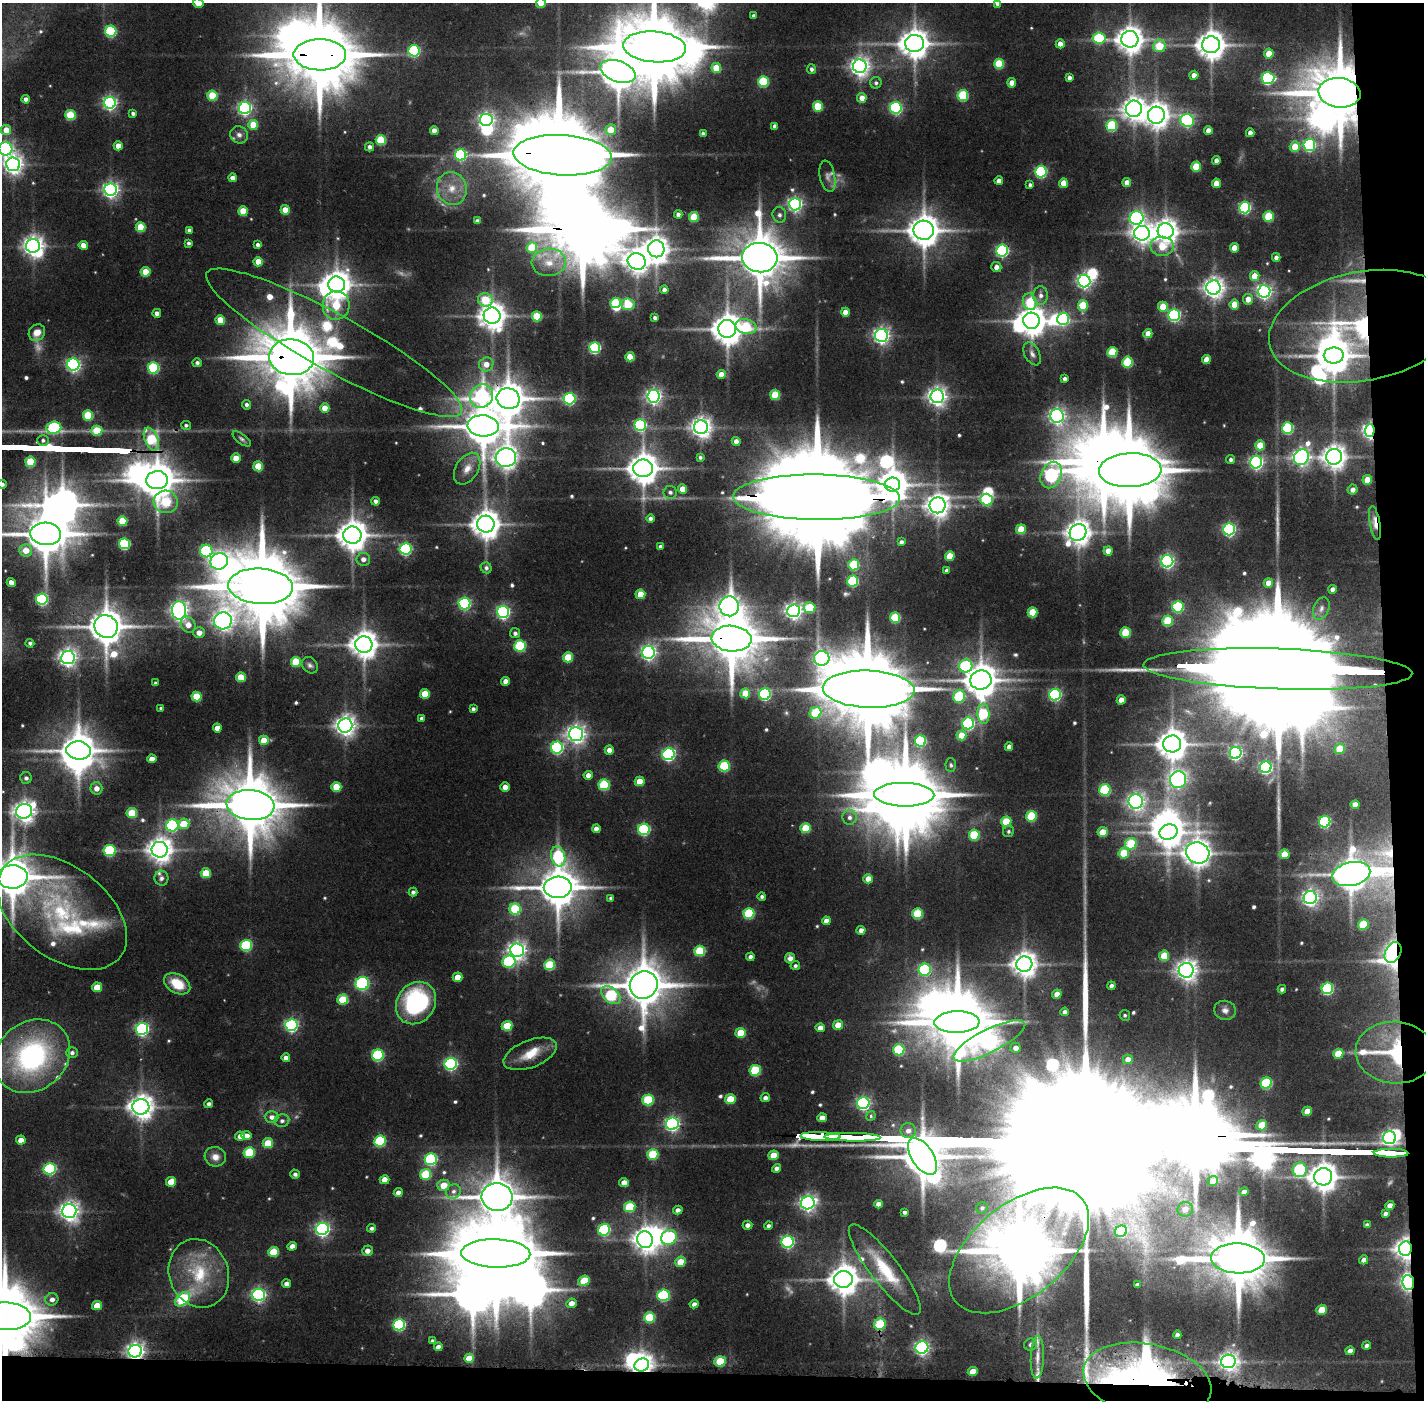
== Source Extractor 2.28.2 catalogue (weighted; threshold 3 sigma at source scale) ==
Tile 9 of 3 x 3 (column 3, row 3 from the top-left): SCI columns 2845-4266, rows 33-1430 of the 4268 x 4257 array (HDU 1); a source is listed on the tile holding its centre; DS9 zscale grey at full resolution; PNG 1426 x 1402 px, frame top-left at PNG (2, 3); each listed source drawn as its Kron ellipse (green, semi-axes under 4 px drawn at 4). Shown black and unused: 5% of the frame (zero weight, under 2 of 3 exposures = <1% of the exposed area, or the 3 px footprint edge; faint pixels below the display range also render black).
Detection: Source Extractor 2.28.2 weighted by HDU 2 'WHT'; one run over the whole footprint, this tile lists its part. Background 0.131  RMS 0.0089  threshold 0.0401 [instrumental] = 3 sigma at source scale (4.5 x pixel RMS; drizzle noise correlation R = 1.50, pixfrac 1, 0.05/0.05 arcsec/px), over >= 5 px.
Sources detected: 621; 11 too faint to see at this stretch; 42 inside a brighter object's white glare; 2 long thin detections or spike segments (spike, bleed or trail) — neither listed nor drawn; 18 inside a brighter listed object's ellipse — not listed separately; of the other 548, all 500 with FLUX_AUTO >= 2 (the completeness limit of this list) listed and drawn (48 fainter detections not listed), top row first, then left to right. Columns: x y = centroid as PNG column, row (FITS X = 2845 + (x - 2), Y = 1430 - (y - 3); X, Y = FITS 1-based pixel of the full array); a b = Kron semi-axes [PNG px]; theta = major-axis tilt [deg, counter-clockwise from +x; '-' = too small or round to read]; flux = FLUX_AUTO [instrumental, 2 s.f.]
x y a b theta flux
198 3 5 4 - 13
541 3 5 4 - 24
997 3 4 4 - 4.5
753 16 4 3 - 2.6
111 31 5 5 - 93
1099 38 6 5 - 71
1130 39 8 8 - 1300
914 43 9 8 - 1600
1060 44 4 4 - 8.8
1211 45 9 8 - 1500
1159 46 6 6 - 30
655 47 31 15 -4 11000
414 51 6 5 - 130
1269 54 5 4 - 19
320 55 26 15 0 9500
999 64 5 5 - 50
860 66 7 7 - 570
716 68 5 5 - 27
811 69 5 4 - 2.7
618 71 18 10 -18 2700
1194 75 4 4 - 7.6
1069 78 4 4 - 4.1
1268 78 6 6 - 140
763 82 5 5 - 68
876 83 6 6 - 2.6
1012 83 4 4 - 11
1339 93 21 14 -6 7200
963 95 5 5 - 73
212 96 5 5 - 43
862 98 5 4 - 8.9
26 99 4 4 - 5.4
110 103 6 6 - 250
818 106 5 5 - 41
245 108 6 6 - 240
896 108 6 6 - 170
1134 109 8 8 - 870
133 113 4 4 - 3.2
70 115 5 5 - 50
1156 115 8 8 - 1100
486 120 6 6 - 310
1187 120 7 6 - 160
253 125 5 5 - 26
775 126 4 4 - 3.8
1112 126 5 5 - 74
6 130 5 5 - 14
434 130 4 4 - 7
611 130 5 5 - 16
1208 130 4 4 - 7.7
1250 133 4 4 - 6.1
703 134 4 3 - 2.8
239 135 9 8 - 4.8
381 140 5 5 - 50
1309 145 6 6 - 130
118 146 4 4 - 11
370 147 4 4 - 3.8
1295 147 5 5 - 22
6 149 7 6 - 220
461 155 6 5 - 110
563 155 49 20 -3 23000
1216 160 4 4 - 4.9
13 164 7 7 - 570
1196 167 5 5 - 32
1041 172 6 5 - 130
827 176 16 7 -78 5.3
232 178 4 4 - 6
999 181 4 4 - 6.6
1063 183 5 4 - 14
1127 183 4 4 - 9.8
1216 183 5 4 - 14
1030 185 4 3 - 2.4
452 188 16 14 -74 18
111 190 6 6 - 360
795 204 6 6 - 300
1245 207 6 5 - 150
285 210 4 4 - 17
243 211 5 4 - 24
678 215 4 4 - 4.3
779 215 8 6 -75 3.3
694 217 5 5 - 36
1268 217 5 5 - 49
1137 218 7 6 - 220
477 221 4 4 - 3.8
141 227 5 5 - 31
189 230 4 4 - 3.7
924 230 10 9 - 1900
1166 231 8 7 - 960
1142 233 8 7 - 660
189 243 4 3 - 2.3
83 245 4 4 - 11
258 245 4 4 - 3.2
33 246 7 7 - 650
1162 246 11 9 0 24
532 247 5 5 - 37
1234 248 4 4 - 13
656 249 8 8 - 1100
1002 251 6 6 - 180
1276 257 4 4 - 4.2
760 258 18 14 -6 5100
637 261 9 8 - 950
258 262 5 4 - 15
549 262 17 13 5 18
996 267 5 5 - 5.9
145 272 5 5 - 23
1255 276 5 4 - 18
1084 281 6 6 - 290
337 285 8 8 - 1300
1214 288 7 7 - 700
664 290 4 4 - 4.4
1264 291 6 6 - 330
1041 295 9 7 90 5.2
1248 299 5 5 - 9.3
485 300 7 6 - 38
1030 302 8 6 -70 46
615 303 5 5 - 50
628 304 7 6 - 44
336 305 14 13 - 44
1083 305 5 5 - 36
1234 305 5 4 - 17
1163 307 5 5 - 24
845 312 4 4 - 12
157 313 4 4 - 4.5
1174 315 6 6 - 170
492 316 8 8 - 1200
537 316 5 5 - 38
655 318 4 3 - 2.9
1063 319 6 5 - 140
220 320 5 5 - 22
1031 321 8 8 - 1400
746 326 11 7 -13 46
1363 326 95 54 11 240
727 329 9 9 - 1800
37 332 9 7 47 11
1148 334 4 4 - 14
881 335 6 6 - 360
334 343 145 28 -29 220
595 348 5 5 - 120
1112 352 5 5 - 47
1032 354 12 7 -63 4.7
1334 355 10 8 0 2000
292 357 22 18 -6 7700
630 357 4 4 - 18
1206 359 5 4 - 12
1127 362 5 5 - 58
197 363 5 4 - 3.2
486 364 7 6 - 9.9
73 365 6 6 - 260
153 368 5 5 - 99
721 374 4 4 - 9.4
1065 379 4 4 - 3
775 395 5 5 - 36
482 396 12 11 - 190
654 396 6 6 - 360
937 396 7 7 - 570
508 398 11 10 - 2400
569 399 6 5 - 150
246 405 5 4 - 2.9
325 408 5 4 - 13
88 415 5 5 - 47
1057 416 7 6 - 350
186 425 5 4 - 2.3
640 425 6 6 - 130
483 426 15 10 -4 3300
701 427 7 7 - 670
54 428 7 6 - 120
1288 428 6 5 - 92
1370 430 6 5 - 380
97 431 5 5 - 33
151 439 12 6 -67 63
242 439 11 5 -37 2.5
43 440 6 5 - 2.6
736 441 4 4 - 5.3
1260 445 5 5 - 19
700 457 4 4 - 2.2
1301 457 8 7 - 420
1334 457 8 8 - 930
236 458 5 4 - 18
506 458 10 9 - 780
1231 460 4 4 - 3
30 462 5 5 - 44
1256 462 6 6 - 230
258 466 5 5 - 25
467 468 17 11 58 12
643 468 10 8 0 1800
1130 470 31 17 2 11000
1051 475 14 10 66 170
157 480 11 9 7 2600
1367 480 5 4 - 16
2 484 4 4 - 3.6
893 485 7 7 - 1600
683 489 4 4 - 14
1353 490 5 5 - 5.3
670 492 7 6 - 3.1
816 497 83 23 -1 40000
987 500 6 5 - 80
376 501 4 4 - 3.5
166 502 12 11 - 59
938 505 8 8 - 910
650 518 4 4 - 3.6
122 521 5 5 - 30
1375 523 17 5 -80 9.7
486 524 8 8 - 1500
1021 529 5 5 - 26
1229 529 6 5 - 200
1078 532 9 8 - 1100
46 534 15 11 -6 3700
352 535 9 8 - 1700
901 542 4 4 - 3.5
124 544 5 5 - 96
660 546 4 3 - 2.6
406 549 6 6 - 170
26 550 6 6 - 14
206 551 6 6 - 110
1108 551 4 4 - 9.7
950 556 5 5 - 21
363 559 7 6 - 5.5
219 561 9 8 - 440
1167 561 6 6 - 250
854 565 5 5 - 57
486 568 6 5 - 3
947 571 4 4 - 3.4
853 581 5 5 - 75
11 583 4 4 - 7.4
1268 583 5 4 - 11
261 586 32 18 -3 13000
1333 589 4 4 - 4.7
640 594 5 5 - 22
42 599 6 5 - 150
464 603 6 6 - 170
729 606 10 9 - 640
1178 607 6 5 - 96
809 608 6 5 - 46
1321 608 12 7 67 4.7
179 610 9 7 -87 480
794 611 6 6 - 420
503 612 6 6 - 220
1033 612 5 5 - 36
895 618 5 5 - 60
223 621 9 8 - 530
1168 621 5 5 - 47
188 625 8 7 - 8.8
106 626 12 11 - 2600
1125 632 5 5 - 38
199 633 6 5 - 7.9
515 633 5 5 - 3.4
732 639 20 13 -4 6200
30 643 4 4 - 2.3
364 644 8 8 - 1400
520 646 5 5 - 78
648 652 6 6 - 320
68 657 7 6 - 470
568 657 5 5 - 31
822 658 7 7 - 300
296 662 5 5 - 40
310 665 9 7 -44 3.4
966 666 7 6 - 98
1278 669 134 20 -2 76000
241 677 5 4 - 23
981 680 10 9 - 2100
506 681 4 4 - 7.9
155 683 3 3 - 2
869 689 46 18 -2 18000
745 693 5 5 - 22
425 694 5 5 - 23
765 694 6 5 - 140
1055 695 6 5 - 170
196 696 5 5 - 34
959 696 7 5 71 67
1121 700 4 4 - 11
161 708 4 3 - 2.2
473 709 4 4 - 2.8
815 713 6 5 - 44
983 714 10 6 -86 64
422 718 4 4 - 2.9
968 723 6 6 - 150
345 726 7 7 - 680
217 728 4 4 - 9
576 734 7 7 - 530
961 735 5 5 - 20
264 740 5 5 - 18
921 741 5 5 - 96
1172 744 9 8 - 1600
1009 747 4 4 - 5.5
557 748 6 6 - 160
1340 749 5 5 - 28
79 750 12 9 -5 2400
609 750 4 4 - 7.3
1235 753 6 6 - 240
669 754 6 6 - 200
152 759 4 4 - 8.8
951 765 7 5 -88 2
724 766 5 5 - 77
1266 767 6 6 - 210
588 775 4 4 - 6.7
26 778 6 6 - 3.2
1178 780 8 8 - 290
640 781 5 4 - 17
604 785 5 5 - 73
336 787 5 5 - 30
505 787 4 4 - 9
96 788 6 6 - 7
1105 790 6 5 - 88
904 795 30 12 -1 10000
1136 801 7 7 - 400
250 805 24 15 -5 7600
1355 805 4 4 - 9.1
24 811 8 7 - 740
132 813 5 5 - 34
1031 816 5 5 - 56
850 817 7 7 - 4.6
1006 821 5 5 - 37
1325 822 6 5 - 140
184 824 5 5 - 23
172 825 6 6 - 130
806 828 5 5 - 34
596 829 4 4 - 5.8
644 829 6 5 - 120
1008 831 6 5 - 2.1
1103 832 5 4 - 19
1169 832 9 7 18 1400
974 835 5 5 - 58
1131 844 6 5 - 52
109 850 6 5 - 90
160 850 8 8 - 1000
1124 853 5 5 - 32
1198 853 12 10 -22 1300
1285 854 5 5 - 17
558 856 10 7 -76 91
206 873 5 5 - 27
1351 874 19 11 13 2200
12 877 15 11 2 3600
161 878 7 7 - 3.5
868 879 4 4 - 11
558 887 14 10 1 3100
413 892 4 4 - 3
762 896 4 4 - 2.5
611 898 4 4 - 2.7
1310 898 7 6 - 400
515 909 6 5 - 63
62 912 74 46 -37 150
749 913 5 5 - 71
918 914 5 5 - 53
826 921 4 4 - 7.2
1363 925 5 5 - 42
861 930 4 4 - 6.1
246 945 6 5 - 87
517 950 7 7 - 470
700 951 5 5 - 55
1393 953 11 8 64 420
1164 956 5 5 - 26
750 957 4 4 - 4.5
790 958 5 5 - 6.4
509 962 6 6 - 110
1024 964 8 7 - 1000
550 965 5 5 - 59
795 966 5 4 - 2.5
925 970 6 6 - 120
1186 970 7 7 - 690
457 977 5 4 - 14
362 983 7 6 - 130
177 984 14 9 -29 25
644 985 14 13 - 3900
1111 986 4 4 - 3.3
97 987 5 5 - 23
1327 988 6 5 - 110
1282 989 4 4 - 3
1057 994 5 4 - 8.8
611 995 11 7 -40 85
343 999 5 5 - 39
416 1003 22 19 54 120
1225 1010 11 9 -16 5.4
1065 1012 4 4 - 4.2
1125 1015 5 5 - 2.1
957 1022 22 11 1 7100
291 1025 6 6 - 210
838 1025 5 4 - 16
507 1026 5 5 - 34
820 1028 4 4 - 7.4
142 1029 6 6 - 220
741 1033 5 5 - 31
989 1041 39 11 27 370
1016 1048 5 5 - 5.5
899 1050 6 5 - 68
72 1053 6 5 - 3.2
1395 1053 40 31 -3 93
530 1054 28 13 21 21
1338 1054 5 5 - 24
378 1055 6 5 - 120
32 1056 40 34 39 190
286 1058 4 4 - 5.8
1128 1059 5 4 - 7.5
451 1064 6 6 - 200
755 1070 6 5 - 59
1266 1083 6 5 - 81
765 1098 5 4 - 4.5
730 1099 5 5 - 27
648 1100 6 5 - 65
863 1103 6 6 - 230
209 1104 4 4 - 3.2
141 1107 8 7 - 990
1307 1111 5 4 - 15
871 1116 5 4 - 2.3
272 1117 7 6 - 5.1
822 1118 5 4 - 9.2
282 1121 7 6 - 3.1
672 1124 6 6 - 280
1262 1125 5 5 - 25
908 1131 8 7 - 6.3
240 1136 5 4 - 7.2
246 1136 5 4 - 7.9
820 1136 20 3 -1 2300
853 1137 28 3 -1 3100
1389 1138 6 6 - 260
21 1140 5 4 - 11
380 1141 6 5 - 82
268 1143 5 5 - 28
249 1152 5 5 - 56
1391 1153 17 3 -1 2400
653 1154 5 5 - 59
773 1155 5 4 - 19
923 1156 21 10 -58 3500
215 1157 11 9 -18 7.9
431 1159 6 6 - 130
776 1168 4 4 - 4.4
50 1169 6 5 - 140
1300 1170 7 7 - 94
295 1174 5 4 - 2.9
426 1174 6 5 - 51
1323 1177 9 8 - 1500
385 1180 5 4 - 12
1213 1181 5 5 - 11
171 1182 5 5 - 18
624 1183 5 4 - 9.5
443 1185 6 5 - 16
453 1191 7 7 - 4.1
1244 1192 4 4 - 5.4
398 1193 4 4 - 6.3
497 1197 15 14 - 3200
808 1203 7 6 - 400
878 1204 4 4 - 5.6
1390 1205 5 4 - 6.3
630 1207 6 5 - 49
982 1208 5 5 - 2.1
1185 1209 8 7 - 6.8
678 1210 5 4 - 4.5
69 1211 7 7 - 620
905 1212 4 3 - 2.5
1385 1214 4 4 - 3.2
747 1225 5 4 - 4.7
1367 1225 4 4 - 2.8
769 1226 4 4 - 3
371 1228 4 4 - 2.8
322 1229 6 6 - 290
604 1230 6 5 - 110
1121 1231 6 5 - 69
669 1237 8 7 - 110
645 1240 8 7 - 930
788 1242 6 6 - 180
292 1246 5 4 - 6.7
1405 1249 7 6 - 730
1019 1250 81 46 39 10000
367 1251 5 5 - 6.5
273 1252 5 5 - 33
496 1253 34 14 -2 13000
1238 1258 27 15 -2 7700
1364 1260 5 4 - 5.5
681 1262 5 5 - 19
885 1270 56 14 -52 46
199 1273 35 29 -69 61
844 1279 9 8 - 1700
584 1281 6 5 - 36
1408 1283 7 5 -83 350
286 1284 4 4 - 5.1
1137 1285 4 3 - 3.3
259 1295 6 6 - 240
663 1295 6 5 - 120
52 1299 6 6 - 5.1
183 1299 9 5 41 79
571 1303 5 4 - 7.6
694 1304 4 4 - 4.5
97 1306 5 4 - 20
1322 1310 5 4 - 18
5 1316 26 14 -2 8700
649 1317 6 5 - 55
880 1324 6 5 - 55
399 1325 6 5 - 120
1177 1335 4 4 - 3.2
433 1341 4 3 - 2.4
1031 1345 6 6 - 2.8
1367 1345 4 4 - 3.1
438 1347 4 4 - 5.7
922 1348 6 6 - 300
135 1351 7 6 - 510
1350 1351 5 4 - 5.7
1037 1357 21 6 88 8.6
469 1358 5 4 - 17
720 1361 5 5 - 39
1228 1361 7 6 - 530
642 1365 7 6 - 830
973 1371 5 4 - 15
1147 1381 65 36 -11 350
Overlapping masked pixels (flux is a lower limit): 27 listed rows (the first 20) at x y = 320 55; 1339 93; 563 155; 1363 326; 334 343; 292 357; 508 398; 1370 430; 151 439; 1130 470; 816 497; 1375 523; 46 534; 732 639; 1278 669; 250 805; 1351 874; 1393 953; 1395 1053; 1391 1153
Isophote crosses this tile's border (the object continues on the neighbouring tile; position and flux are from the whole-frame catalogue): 10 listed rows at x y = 198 3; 541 3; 997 3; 655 47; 6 149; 13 164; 2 484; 46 534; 12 877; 5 1316